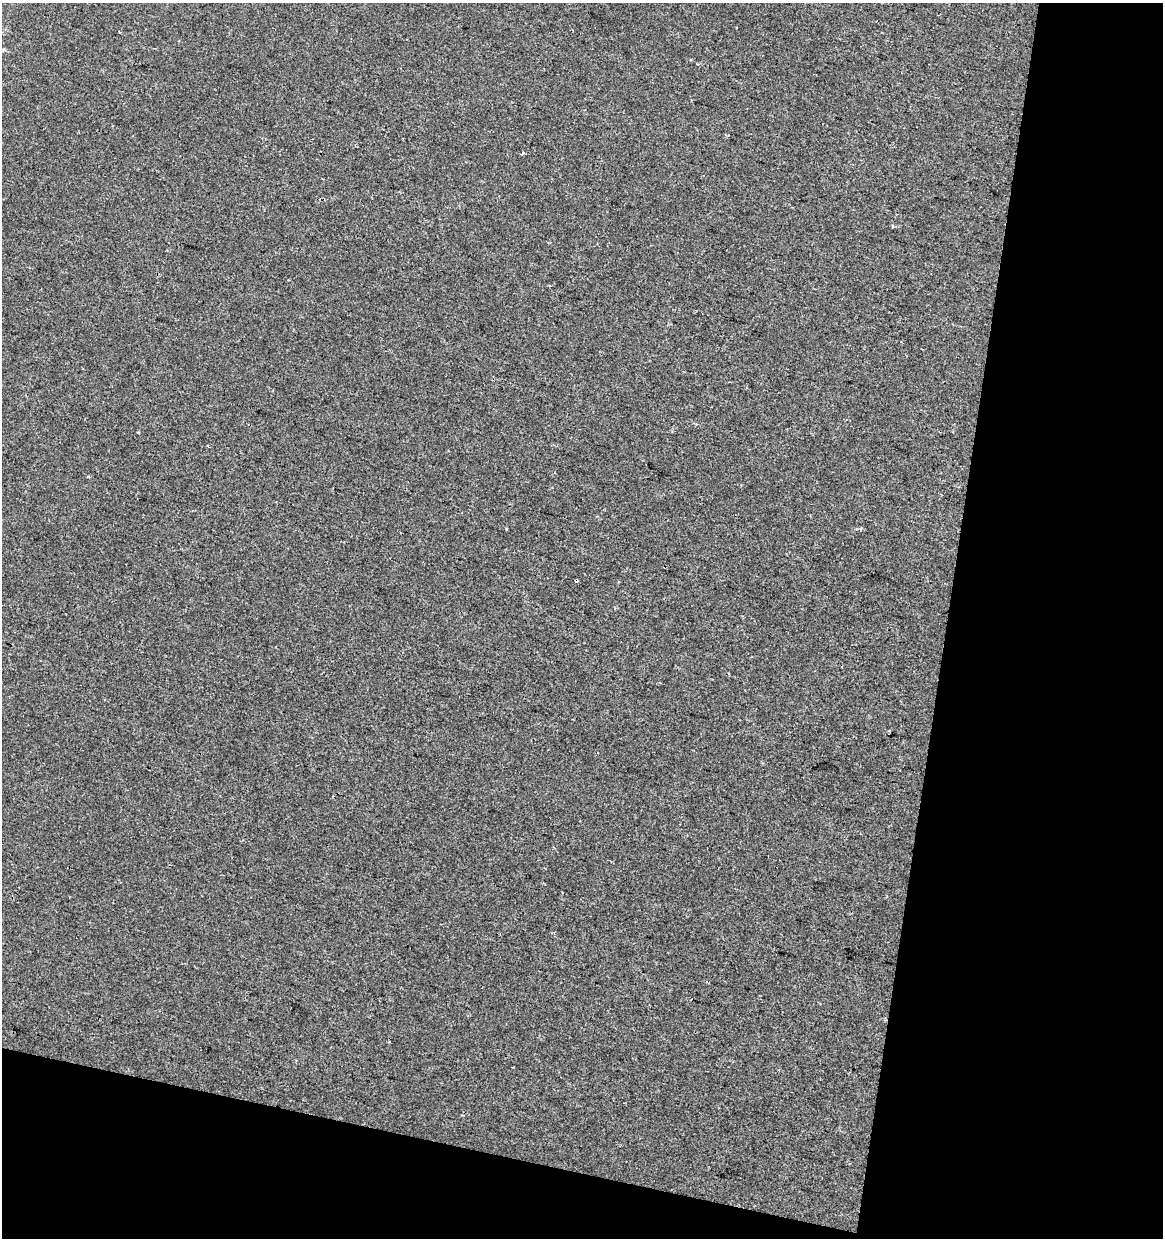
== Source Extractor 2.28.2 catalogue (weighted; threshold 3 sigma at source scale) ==
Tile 4 of 2 x 2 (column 2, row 2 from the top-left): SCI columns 1273-2433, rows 1-1236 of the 2561 x 2471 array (HDU 1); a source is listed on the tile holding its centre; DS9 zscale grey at full resolution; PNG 1165 x 1240 px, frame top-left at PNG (2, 3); no overlay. Shown black and unused: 24% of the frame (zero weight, under 2 of 3 exposures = <1% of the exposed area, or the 3 px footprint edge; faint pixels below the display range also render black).
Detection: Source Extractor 2.28.2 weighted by HDU 2 'WHT'; one run over the whole footprint, this tile lists its part. Background -1.28e-04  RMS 0.0041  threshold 0.0183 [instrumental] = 3 sigma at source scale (4.5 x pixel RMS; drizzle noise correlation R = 1.50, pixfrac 1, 0.0396/0.0396 arcsec/px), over >= 5 px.
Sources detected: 6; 2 cosmic-ray / hot-pixel residue — not listed; the other 4 listed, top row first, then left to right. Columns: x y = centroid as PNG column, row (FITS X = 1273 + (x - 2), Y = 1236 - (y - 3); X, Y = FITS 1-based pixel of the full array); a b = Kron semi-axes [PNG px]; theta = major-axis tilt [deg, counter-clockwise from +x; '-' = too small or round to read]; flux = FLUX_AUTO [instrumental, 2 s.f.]
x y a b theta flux
691 100 3 2 - 0.29
138 432 3 2 - 0.47
88 476 3 3 - 0.65
506 529 3 3 - 1.3